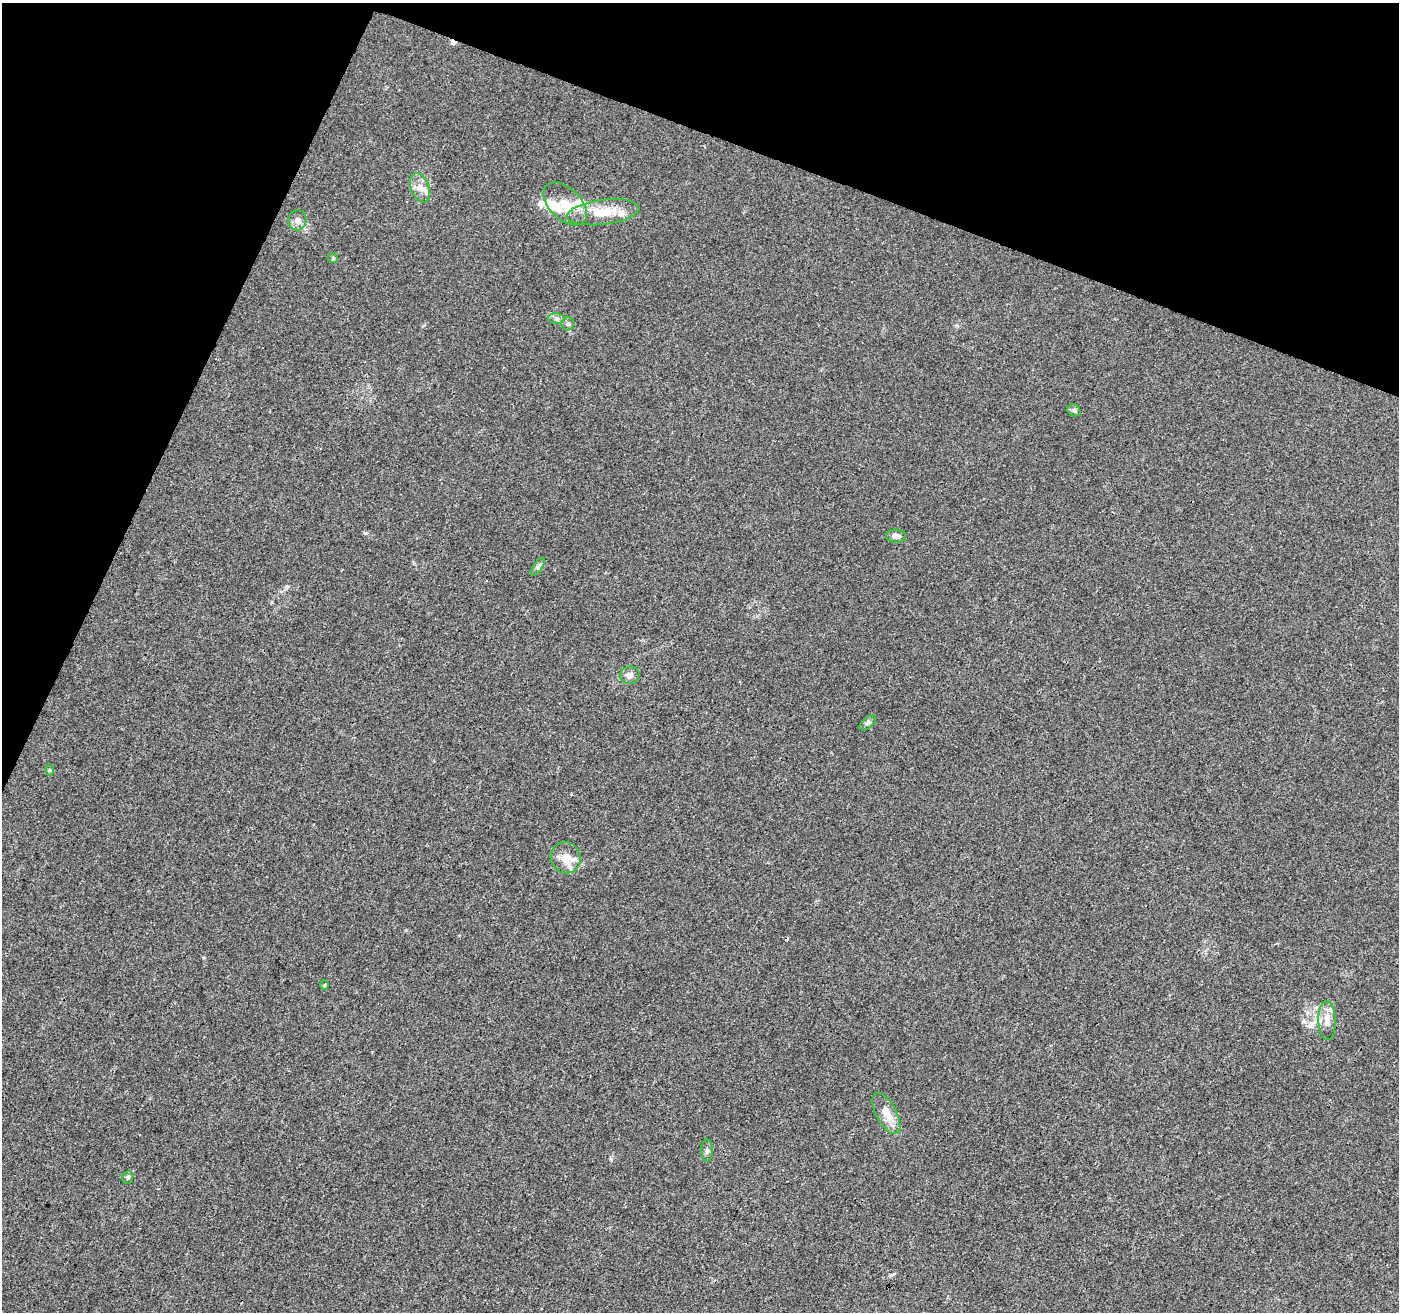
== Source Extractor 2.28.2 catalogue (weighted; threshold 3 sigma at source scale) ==
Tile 2 of 4 x 4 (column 2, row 1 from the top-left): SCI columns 1398-2794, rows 4139-5448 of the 5596 x 5722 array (HDU 1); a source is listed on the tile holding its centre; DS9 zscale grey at full resolution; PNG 1401 x 1314 px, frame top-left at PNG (2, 3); each listed source drawn as its Kron ellipse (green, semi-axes under 4 px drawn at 4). Shown black and unused: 19% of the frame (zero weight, under 3 of 4 exposures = <1% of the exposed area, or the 3 px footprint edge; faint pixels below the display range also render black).
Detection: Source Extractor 2.28.2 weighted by HDU 2 'WHT'; one run over the whole footprint, this tile lists its part. Background 0.00725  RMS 0.0029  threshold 0.0129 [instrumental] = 3 sigma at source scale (4.5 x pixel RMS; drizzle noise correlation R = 1.50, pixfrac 1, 0.0396/0.0396 arcsec/px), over >= 5 px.
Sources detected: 25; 2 cosmic-ray / hot-pixel residue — neither listed nor drawn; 4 inside a brighter listed object's ellipse — not listed separately; the other 19 listed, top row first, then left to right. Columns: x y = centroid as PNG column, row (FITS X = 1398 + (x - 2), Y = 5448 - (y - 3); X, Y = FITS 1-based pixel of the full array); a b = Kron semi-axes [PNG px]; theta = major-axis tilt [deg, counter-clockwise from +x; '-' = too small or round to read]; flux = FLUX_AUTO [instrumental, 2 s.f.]
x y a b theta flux
420 188 15 9 -69 2.4
565 204 26 15 -44 6.2
603 212 36 12 7 7.6
297 220 10 9 - 1.6
333 258 5 5 - 0.34
557 319 8 5 -7 0.72
568 324 6 6 - 0.63
1074 410 7 5 -31 0.77
896 536 10 6 -2 1.4
538 567 10 4 56 0.64
630 675 10 8 14 1.3
868 723 10 5 38 0.68
50 770 6 4 -90 0.32
566 858 16 15 - 3.9
325 985 5 3 - 0.29
1327 1020 19 8 -88 2.7
886 1113 23 10 -62 3.9
707 1150 11 6 -90 0.83
128 1177 6 5 - 0.72
Unlisted compact peaks at least as high as the median listed source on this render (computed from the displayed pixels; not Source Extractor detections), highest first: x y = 365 533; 891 1275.